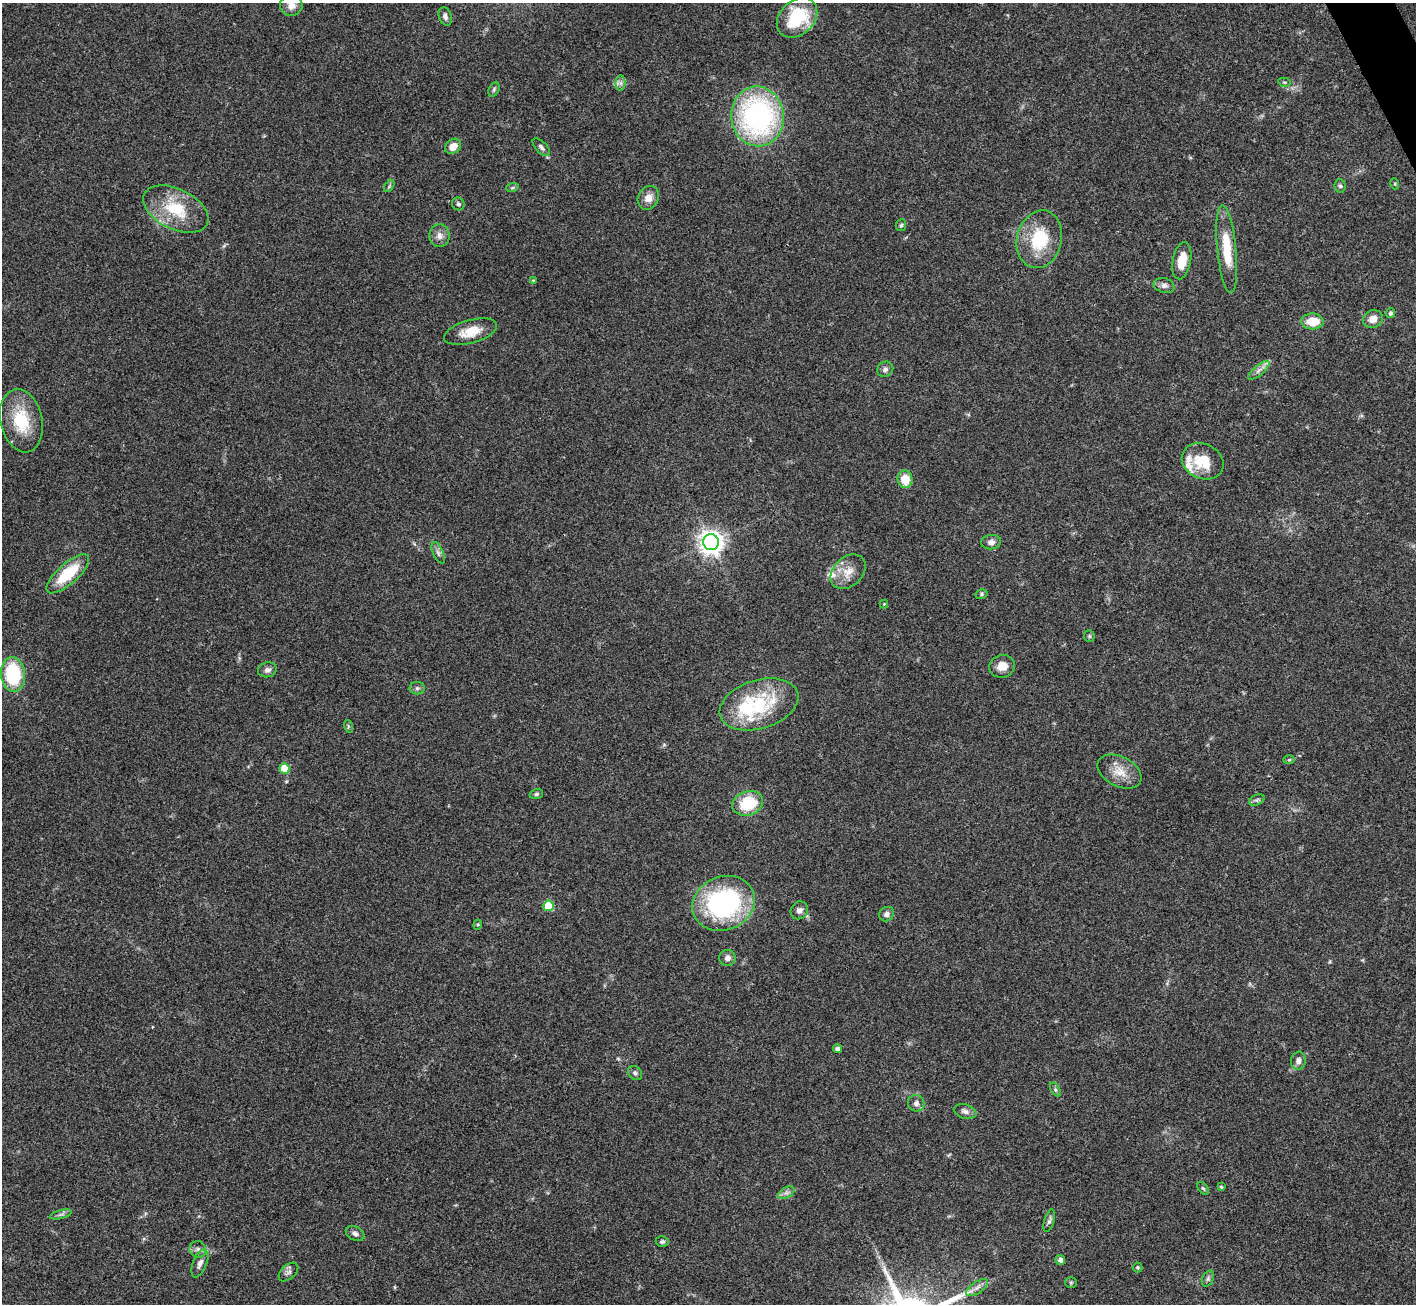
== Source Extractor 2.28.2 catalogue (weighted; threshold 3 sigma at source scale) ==
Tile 10 of 4 x 4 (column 2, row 3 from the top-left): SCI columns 1419-2832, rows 1590-2891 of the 5663 x 5651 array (HDU 1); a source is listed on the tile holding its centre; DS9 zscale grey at full resolution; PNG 1418 x 1306 px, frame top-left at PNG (2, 3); each listed source drawn as its Kron ellipse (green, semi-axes under 4 px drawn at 4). Shown black and unused: <1% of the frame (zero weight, under 3 of 4 exposures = <1% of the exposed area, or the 3 px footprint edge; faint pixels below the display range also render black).
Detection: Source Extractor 2.28.2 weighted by HDU 2 'WHT'; one run over the whole footprint, this tile lists its part. Background 0.0954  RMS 0.0061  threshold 0.0276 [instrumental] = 3 sigma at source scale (4.5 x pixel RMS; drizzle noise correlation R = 1.50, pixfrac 1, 0.05/0.05 arcsec/px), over >= 5 px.
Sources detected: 82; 3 inside a brighter listed object's ellipse — not listed separately; the other 79 listed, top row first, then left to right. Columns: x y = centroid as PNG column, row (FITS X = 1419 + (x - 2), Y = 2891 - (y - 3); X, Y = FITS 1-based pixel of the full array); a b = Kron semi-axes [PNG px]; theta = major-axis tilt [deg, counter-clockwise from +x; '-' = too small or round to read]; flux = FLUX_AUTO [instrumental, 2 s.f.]
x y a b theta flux
291 5 11 10 - 4.9
445 16 9 6 -71 2.3
797 18 23 17 44 32
1284 82 6 4 -10 0.94
621 83 7 5 -90 1.7
494 89 8 5 64 1.1
757 116 30 26 -83 130
453 146 9 7 40 6
541 147 11 5 -46 2
1395 184 5 3 - 0.68
389 186 7 3 54 0.81
1340 186 6 5 - 1.2
512 188 6 4 18 0.85
648 198 12 10 62 5.5
458 204 6 6 - 1.6
176 209 35 20 -26 28
901 225 6 5 - 1
439 236 11 10 - 4.1
1039 239 29 22 76 28
1227 249 44 9 -84 22
1182 261 19 9 79 11
533 280 3 3 - 0.45
1164 286 10 7 -16 2.6
1391 313 5 4 - 1.8
1373 319 10 8 26 5.4
1313 321 11 8 -1 12
470 332 27 11 16 12
885 369 8 7 - 2.1
1259 370 13 5 40 2.9
21 421 32 21 -77 26
1203 461 22 17 -25 18
905 479 9 7 -85 12
711 542 8 7 - 560
991 542 10 7 6 3
438 553 11 5 -66 2
848 572 20 14 43 9.1
68 574 27 10 42 25
982 594 6 5 - 1.1
884 604 4 4 - 0.52
1089 636 6 5 - 0.88
1002 666 13 11 15 6.3
267 670 9 7 16 2.3
13 674 17 12 -84 39
417 688 7 6 - 1.6
759 704 40 24 17 45
348 726 6 4 -73 0.77
1289 760 5 3 - 0.67
284 768 5 5 - 18
1120 772 23 14 -27 10
536 794 7 5 16 1.2
1257 800 8 5 24 1.3
748 803 16 12 19 22
723 903 32 26 23 100
548 906 5 5 - 24
799 910 9 8 - 2.6
887 914 8 6 37 2.3
478 925 5 4 - 0.72
727 958 8 8 - 2.7
838 1049 4 4 - 2.1
1298 1061 9 7 83 3
635 1073 8 6 -45 1.8
1055 1089 7 4 -59 1.1
916 1103 8 8 - 2.6
965 1112 11 7 -16 2.5
1221 1187 4 4 - 0.81
1203 1188 7 4 -53 0.96
786 1193 9 5 30 2
61 1214 11 3 15 1.4
1049 1221 12 5 73 1.8
355 1234 10 6 -28 2.2
662 1242 6 5 - 1.2
198 1249 8 8 - 2.4
1060 1260 5 4 - 2.5
200 1263 15 7 68 3.4
1138 1267 5 5 - 0.87
288 1272 11 7 42 2.2
1208 1279 8 5 64 1.6
1071 1283 6 5 - 0.79
977 1288 13 5 34 2.8
Isophote crosses this tile's border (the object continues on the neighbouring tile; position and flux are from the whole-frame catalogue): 1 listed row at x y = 291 5